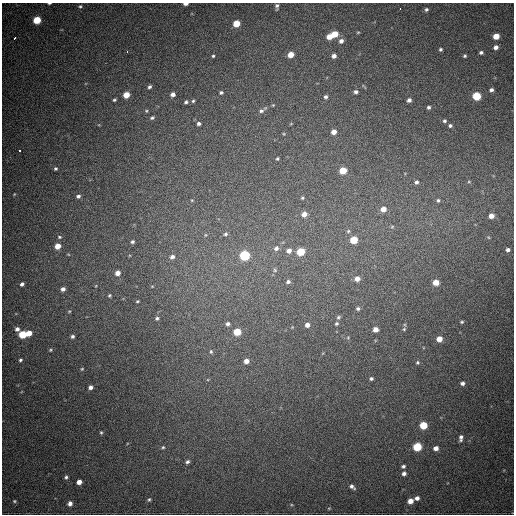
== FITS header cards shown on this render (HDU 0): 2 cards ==
NAXIS1  =                  512
NAXIS2  =                  512

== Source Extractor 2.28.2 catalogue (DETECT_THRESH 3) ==
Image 512 x 512 px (HDU 0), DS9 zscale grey, 1 PNG px = 1 image px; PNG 516 x 516 px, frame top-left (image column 1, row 512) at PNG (2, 3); no overlay
Background 808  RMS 22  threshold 66.6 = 3 sigma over >= 5 px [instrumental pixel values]
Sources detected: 124; all 124 listed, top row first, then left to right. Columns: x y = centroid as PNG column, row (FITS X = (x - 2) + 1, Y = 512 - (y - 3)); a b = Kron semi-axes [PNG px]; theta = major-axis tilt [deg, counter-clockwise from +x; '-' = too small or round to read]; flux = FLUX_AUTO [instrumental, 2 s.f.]
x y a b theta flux
49 3 3 2 - 1700
186 4 4 2 - 5900
80 6 5 4 - 2100
277 6 7 4 89 3600
400 8 3 2 - 4200
426 9 5 5 - 2900
37 20 5 5 - 43000
236 24 5 5 - 29000
358 32 4 3 - 1300
335 34 5 5 - 24000
496 36 5 4 - 22000
329 37 5 4 - 19000
15 38 3 3 - 5800
341 41 6 5 - 6200
496 47 5 4 - 6300
440 49 4 4 - 2600
127 52 3 2 - 3000
481 52 4 3 - 3200
291 55 5 4 - 18000
213 56 3 3 - 1800
334 56 4 4 - 6500
465 56 4 4 - 2200
149 87 5 4 - 3300
491 90 4 3 - 4100
221 92 4 4 - 2500
356 92 4 4 - 3800
173 94 5 4 - 6600
126 95 5 4 - 20000
476 96 5 5 - 61000
326 97 5 4 - 3400
114 100 4 3 - 2200
409 100 4 4 - 4900
193 101 4 4 - 2200
186 102 5 4 - 2700
428 107 4 4 - 3100
146 111 5 4 - 1900
261 111 7 6 - 4000
152 118 6 5 - 3200
444 121 4 4 - 2700
199 124 5 5 - 3700
450 125 4 4 - 2900
334 132 4 4 - 11000
284 134 4 3 - 1200
20 150 3 2 - 1900
277 159 3 3 - 2000
55 169 4 3 - 2100
343 170 5 5 - 31000
416 182 5 5 - 3700
469 182 5 3 - 1600
14 194 5 4 - 1400
78 196 5 4 - 3700
302 198 4 3 - 1800
192 200 5 4 - 1400
438 200 5 5 - 3000
383 209 5 5 - 13000
304 214 5 5 - 11000
491 216 5 5 - 11000
392 227 5 5 - 2100
348 231 5 4 - 1800
225 234 6 5 - 3300
205 235 5 3 - 1500
59 237 5 4 - 2300
488 237 5 4 - 1900
354 240 5 5 - 39000
132 242 3 3 - 2700
58 246 5 5 - 16000
276 248 7 6 - 5300
508 250 5 4 - 4700
289 251 5 5 - 8000
301 252 5 5 - 45000
244 255 6 5 - 130000
172 257 5 5 - 4900
275 270 6 4 -49 2300
117 273 5 4 - 9300
357 279 5 4 - 9500
288 282 6 5 - 3300
436 282 5 4 - 20000
22 284 6 5 - 4600
63 289 5 4 - 6100
109 295 4 4 - 1900
137 301 3 2 - 1500
358 308 4 4 - 2900
69 311 5 4 - 1600
338 317 5 4 - 2300
157 318 5 4 - 2900
462 322 5 4 - 1900
228 324 6 5 - 4200
336 324 4 4 - 2000
307 325 5 4 - 6900
17 329 6 5 - 5900
375 329 5 4 - 10000
404 329 4 4 - 1700
237 332 5 5 - 38000
29 333 5 5 - 16000
22 334 5 5 - 48000
72 336 4 4 - 3300
439 339 5 4 - 16000
51 350 5 4 - 1900
211 352 6 4 -76 2400
20 360 4 4 - 2400
246 361 5 4 - 8600
417 362 5 5 - 2300
82 369 4 3 - 1600
371 379 4 4 - 2800
462 383 5 4 - 4800
90 387 5 4 - 5700
423 425 5 5 - 46000
101 432 5 4 - 2000
461 438 7 4 82 5200
163 447 5 4 - 2100
417 447 5 5 - 68000
436 448 5 4 - 8400
187 462 6 4 32 3400
403 466 5 4 - 3200
404 473 5 4 - 5100
66 477 5 4 - 2900
79 482 5 4 - 10000
352 487 7 4 -39 4900
417 498 4 4 - 5900
149 499 6 4 61 2300
14 501 4 4 - 1700
410 501 5 4 - 12000
70 504 5 4 - 6700
329 508 5 3 - 1300
At the frame edge (FLAGS 8, measured only in part): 2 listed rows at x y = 49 3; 186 4